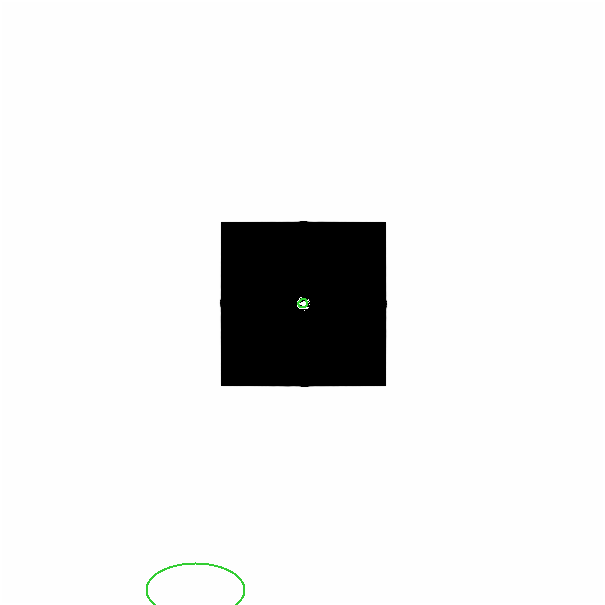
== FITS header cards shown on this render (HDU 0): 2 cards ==
NAXIS1  =                  601
NAXIS2  =                  601

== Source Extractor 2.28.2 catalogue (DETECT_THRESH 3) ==
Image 601 x 601 px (HDU 0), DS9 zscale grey, 1 PNG px = 1 image px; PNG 605 x 605 px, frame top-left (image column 1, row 601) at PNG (0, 0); each listed source drawn as its Kron ellipse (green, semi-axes under 4 px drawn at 4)
Background -3.28e-43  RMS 8.5e-42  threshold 2.55e-41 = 3 sigma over >= 5 px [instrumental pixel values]
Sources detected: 12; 10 with non-positive FLUX_AUTO (blend fragments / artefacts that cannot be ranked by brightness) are neither listed nor drawn; the other 2 listed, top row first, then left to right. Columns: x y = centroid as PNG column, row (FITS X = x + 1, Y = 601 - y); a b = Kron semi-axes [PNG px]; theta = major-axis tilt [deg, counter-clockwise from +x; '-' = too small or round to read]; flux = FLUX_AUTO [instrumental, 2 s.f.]
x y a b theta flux
301 302 4 4 - 7.9e+00
194 589 49 27 0 9.3e-08
At the frame edge (FLAGS 8, measured only in part): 1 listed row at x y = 194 589
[10 non-positive-flux detections neither listed nor drawn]